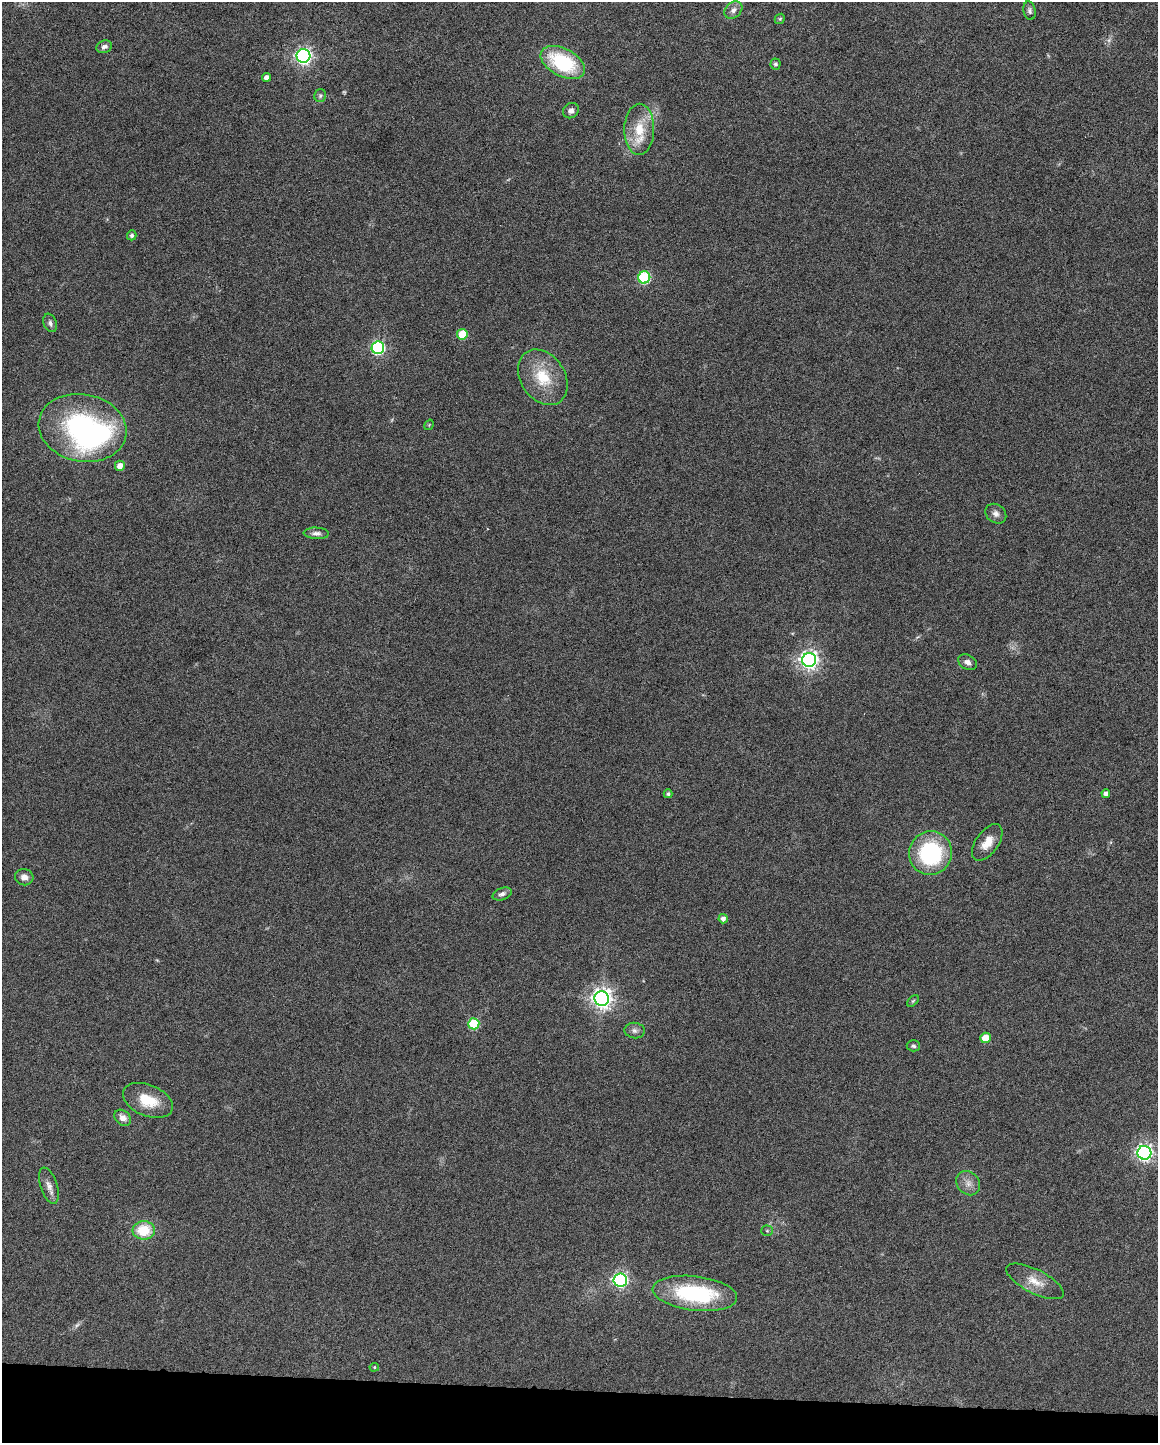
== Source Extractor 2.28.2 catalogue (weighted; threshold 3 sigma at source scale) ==
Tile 11 of 4 x 3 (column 3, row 3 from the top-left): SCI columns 2317-3472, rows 220-1660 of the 4630 x 4648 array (HDU 1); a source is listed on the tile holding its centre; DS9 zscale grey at full resolution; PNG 1160 x 1445 px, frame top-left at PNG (2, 2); each listed source drawn as its Kron ellipse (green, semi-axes under 4 px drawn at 4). Shown black and unused: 4% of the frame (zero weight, under 4 of 8 exposures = <1% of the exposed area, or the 3 px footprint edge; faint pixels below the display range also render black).
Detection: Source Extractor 2.28.2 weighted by HDU 2 'WHT'; one run over the whole footprint, this tile lists its part. Background 0.0691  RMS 0.0048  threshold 0.0198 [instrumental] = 3 sigma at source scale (4.09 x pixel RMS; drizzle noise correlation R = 1.36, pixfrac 0.8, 0.05/0.05 arcsec/px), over >= 5 px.
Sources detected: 52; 3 too faint to see at this stretch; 1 inside a brighter object's white glare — neither listed nor drawn; the other 48 listed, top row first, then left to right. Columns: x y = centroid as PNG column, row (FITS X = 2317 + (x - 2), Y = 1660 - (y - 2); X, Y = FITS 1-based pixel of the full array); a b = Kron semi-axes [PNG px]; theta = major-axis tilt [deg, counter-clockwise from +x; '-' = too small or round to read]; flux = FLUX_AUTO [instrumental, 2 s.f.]
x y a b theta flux
733 10 10 7 41 2.3
1029 11 9 6 -79 1.4
780 19 5 4 - 0.61
104 47 8 6 19 1.8
303 56 7 7 - 160
563 62 24 14 -28 33
775 64 5 5 - 1.1
266 77 4 4 - 2.3
320 96 6 6 - 0.96
571 111 8 7 - 1.9
639 129 26 15 89 13
132 235 5 4 - 1.3
644 277 6 6 - 50
50 323 9 6 -69 1.6
462 334 5 5 - 16
378 348 6 6 - 88
543 377 30 22 -56 18
429 425 6 3 57 0.43
83 428 44 33 -11 100
120 466 5 5 - 3.7
996 514 11 9 -36 2.4
316 533 12 6 -3 1.9
809 660 7 7 - 220
968 662 10 7 -29 2.1
668 794 4 4 - 0.86
1106 794 4 4 - 2.2
987 842 21 11 55 6.3
930 853 22 21 - 48
24 877 9 8 - 2.8
502 894 10 6 19 1.8
723 919 4 4 - 2
602 998 7 7 - 290
913 1001 7 4 45 0.63
474 1024 5 5 - 31
635 1030 10 8 -6 1.8
985 1038 5 5 - 10
913 1046 7 5 -3 0.93
148 1100 26 15 -22 13
123 1118 9 7 -41 3.1
1144 1153 7 7 - 160
968 1183 13 11 -48 3.5
49 1186 19 8 -72 3.4
144 1230 11 9 1 15
767 1231 5 5 - 0.72
620 1280 7 6 - 120
1035 1281 32 12 -27 7.3
695 1293 42 17 -7 46
374 1367 5 4 - 0.58